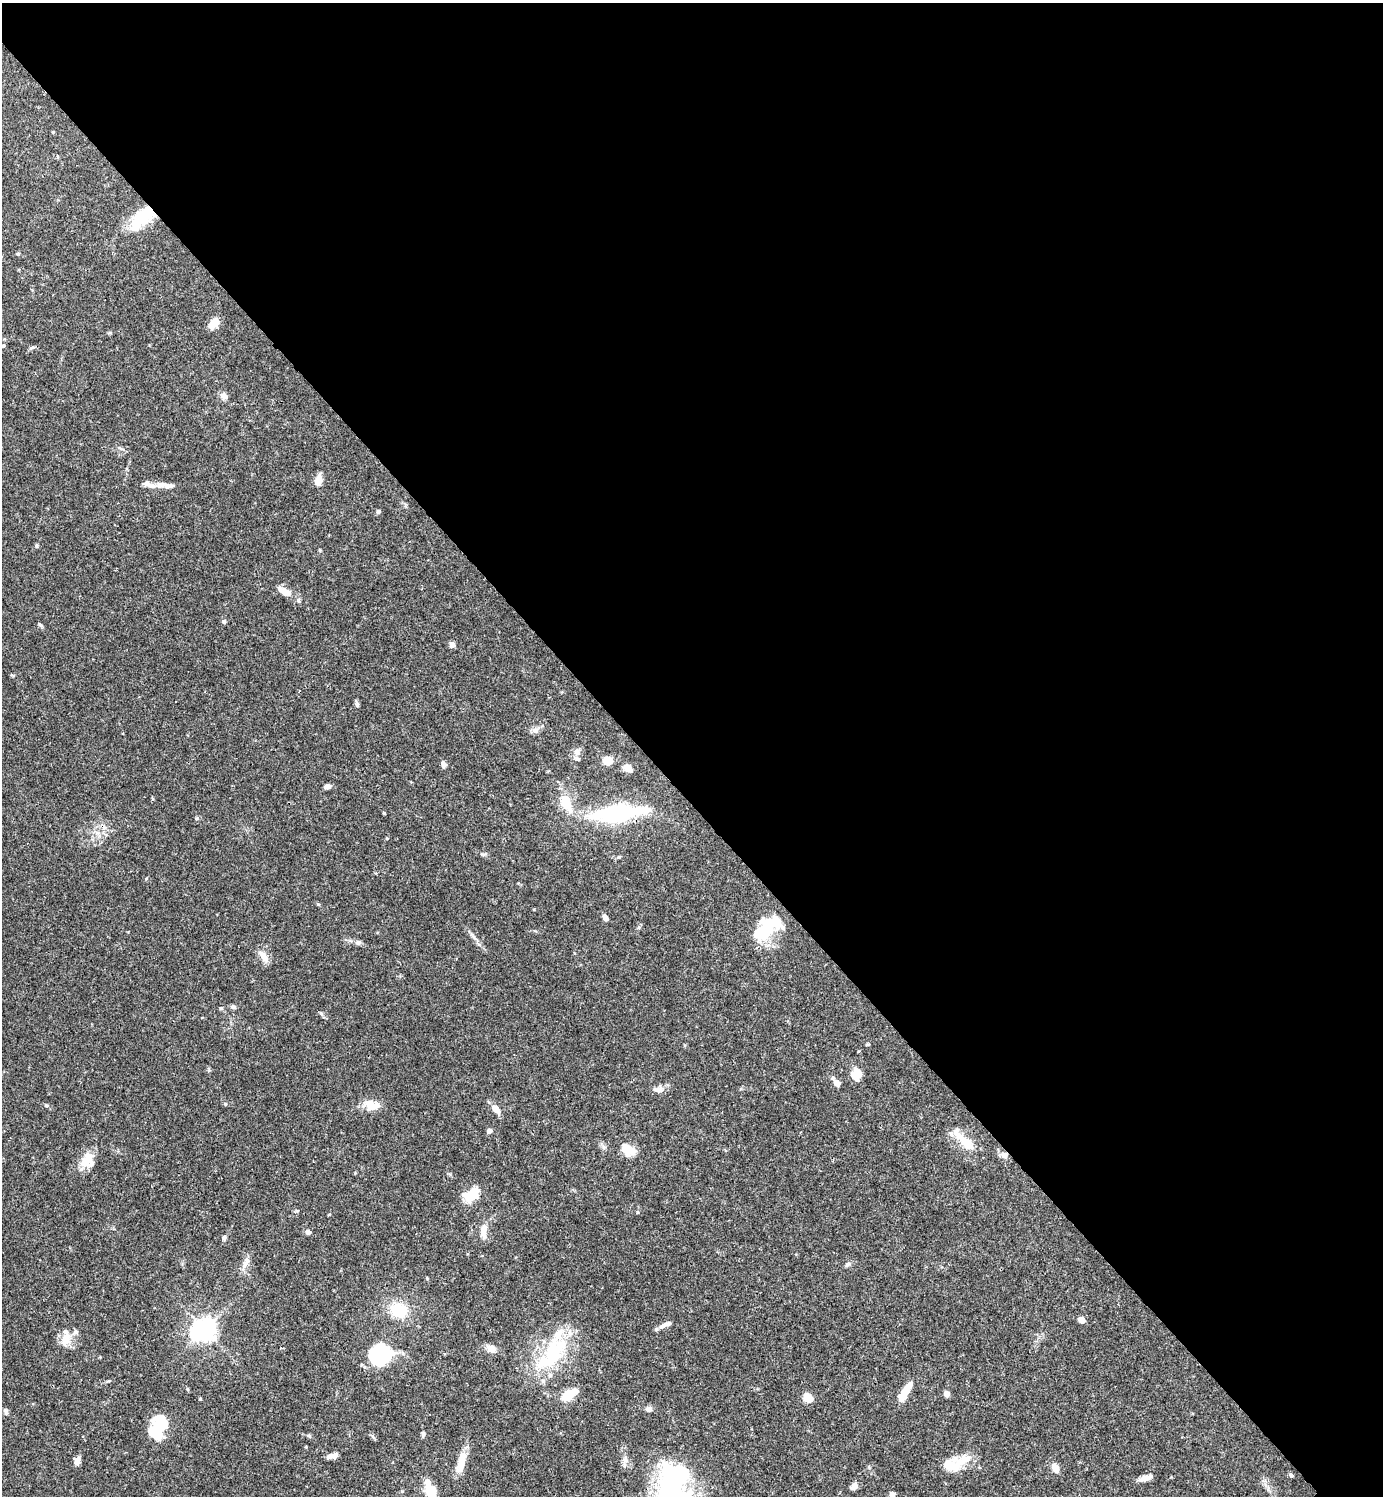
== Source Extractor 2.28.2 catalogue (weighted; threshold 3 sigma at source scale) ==
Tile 3 of 4 x 4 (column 3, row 1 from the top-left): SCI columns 3062-4442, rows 4484-5977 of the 5981 x 5981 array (HDU 1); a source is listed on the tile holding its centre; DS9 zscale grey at full resolution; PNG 1385 x 1498 px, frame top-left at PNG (2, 3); no overlay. Shown black and unused: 54% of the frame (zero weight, under 3 of 4 exposures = <1% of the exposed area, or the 3 px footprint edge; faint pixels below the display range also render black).
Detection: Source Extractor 2.28.2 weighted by HDU 2 'WHT'; one run over the whole footprint, this tile lists its part. Background 0.066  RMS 0.0032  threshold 0.0144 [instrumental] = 3 sigma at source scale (4.5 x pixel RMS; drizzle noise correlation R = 1.50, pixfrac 1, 0.05/0.05 arcsec/px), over >= 5 px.
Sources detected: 95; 5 inside a brighter object's white glare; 1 cosmic-ray / hot-pixel residue — not listed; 7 inside a brighter listed object's ellipse — not listed separately; the other 82 listed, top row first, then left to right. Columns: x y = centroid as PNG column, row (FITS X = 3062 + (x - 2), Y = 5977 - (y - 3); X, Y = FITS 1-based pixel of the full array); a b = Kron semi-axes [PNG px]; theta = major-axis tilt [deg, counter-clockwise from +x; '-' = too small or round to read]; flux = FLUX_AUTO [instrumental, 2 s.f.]
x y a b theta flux
53 132 4 3 - 0.31
142 217 30 13 43 15
214 323 10 7 48 5.1
3 346 4 4 - 0.55
32 347 6 4 4 0.53
223 396 9 8 - 1.5
318 481 11 6 76 3.6
163 485 26 7 -10 2.9
378 512 5 5 - 0.64
37 546 5 4 - 0.43
285 592 20 8 -28 3.8
224 621 6 5 - 0.56
41 625 9 3 -40 0.43
452 645 6 5 - 1.5
357 705 7 5 -74 0.67
536 731 8 8 - 1.4
577 752 9 7 74 1.6
608 761 6 5 - 7.8
443 764 8 5 -76 1.2
628 768 11 8 -42 1.8
328 786 7 5 11 1.3
566 803 18 12 -70 7
384 813 5 3 - 0.28
622 813 73 15 6 24
483 854 8 4 -1 0.52
619 857 4 4 - 0.32
318 904 5 4 - 0.37
605 917 7 5 -55 1.3
764 930 30 20 60 13
474 937 7 4 -70 0.65
358 943 8 6 0 0.89
263 956 17 8 -61 2.6
233 1007 7 5 9 0.71
221 1008 5 5 - 0.5
321 1013 6 5 - 0.55
857 1074 12 10 80 5.2
836 1082 11 6 -51 2.1
658 1089 16 8 2 1.8
225 1104 5 4 - 0.4
46 1105 5 4 - 0.37
370 1106 18 13 -36 4.1
495 1108 11 7 -50 2.8
489 1131 5 4 - 1.4
963 1140 39 10 -47 6.7
628 1150 15 10 -32 5.5
1005 1155 8 7 - 1.3
88 1161 20 16 51 5.1
472 1194 15 10 26 9.5
484 1230 19 7 86 2.9
308 1232 6 5 - 1.1
224 1237 6 5 - 0.68
848 1264 6 5 - 0.6
245 1265 11 7 56 1.7
399 1310 19 15 -16 10
1081 1320 7 5 -30 1.9
663 1326 11 7 27 1.4
204 1330 8 7 - 210
65 1340 20 13 71 4.2
491 1348 11 9 -28 2.1
553 1353 53 25 60 24
379 1356 24 22 -12 20
904 1393 24 6 61 6.2
569 1394 17 8 35 7
947 1394 5 5 - 1.8
808 1398 5 5 - 13
649 1409 9 7 5 1.1
5 1411 7 6 - 0.65
158 1426 29 13 81 13
423 1434 7 4 64 0.57
309 1436 5 5 - 0.46
333 1456 12 6 13 1.9
461 1459 24 10 76 4.8
625 1460 8 6 -69 1.2
77 1461 8 6 69 2.1
958 1464 34 13 37 7.3
1055 1468 9 6 -67 3.3
679 1475 46 27 -14 29
1291 1475 5 4 - 0.59
1145 1478 17 5 17 2
854 1486 7 5 35 2.2
431 1491 20 10 -78 9.3
892 1494 4 4 - 2.4
Overlapping masked pixels (flux is a lower limit): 3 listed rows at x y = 142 217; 622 813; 1005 1155
Isophote crosses this tile's border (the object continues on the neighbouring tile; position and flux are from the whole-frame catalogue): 2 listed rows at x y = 431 1491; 892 1494
Unlisted compact peaks at least as high as the median listed source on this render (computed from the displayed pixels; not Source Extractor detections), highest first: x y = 450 1174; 637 1212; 197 818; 387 838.